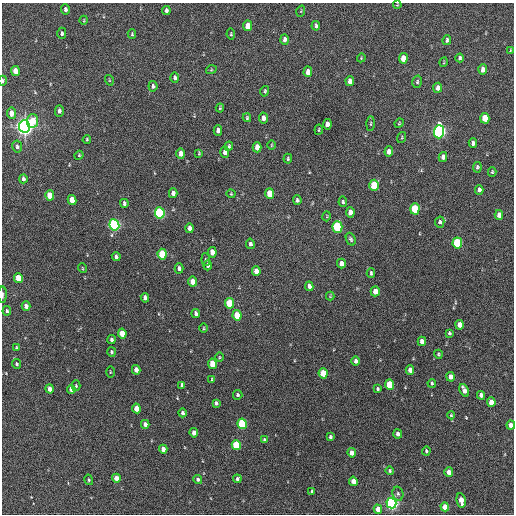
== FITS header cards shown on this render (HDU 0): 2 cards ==
NAXIS1  =                  512 / Axis length
NAXIS2  =                  512 / Axis length

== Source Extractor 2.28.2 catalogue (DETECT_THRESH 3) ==
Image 512 x 512 px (HDU 0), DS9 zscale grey, 1 PNG px = 1 image px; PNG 516 x 516 px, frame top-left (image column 1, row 512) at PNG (2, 3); each listed source drawn as its Kron ellipse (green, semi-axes under 4 px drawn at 4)
Background 531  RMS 15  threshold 45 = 3 sigma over >= 5 px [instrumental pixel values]
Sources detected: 162; all 162 listed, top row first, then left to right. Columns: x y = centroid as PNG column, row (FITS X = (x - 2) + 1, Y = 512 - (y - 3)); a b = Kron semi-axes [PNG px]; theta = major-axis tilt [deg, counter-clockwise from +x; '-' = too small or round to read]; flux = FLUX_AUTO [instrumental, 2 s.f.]
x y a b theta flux
397 5 4 3 - 850
65 9 5 4 - 3200
166 10 4 3 - 2700
301 11 6 3 72 910
84 20 4 3 - 800
248 26 5 4 - 12000
316 26 5 3 - 2200
62 33 5 4 - 1800
132 34 5 3 - 1300
231 34 5 4 - 980
285 39 5 4 - 3500
447 40 5 3 - 2200
510 50 3 2 - 780
361 58 4 3 - 870
403 58 5 4 - 14000
460 58 4 3 - 1700
444 62 5 3 - 860
211 70 5 3 - 980
483 70 5 4 - 5900
15 71 5 4 - 12000
308 72 5 4 - 9200
175 78 5 4 - 2400
109 80 5 3 - 880
3 81 5 3 - 2400
350 81 5 4 - 4700
417 82 6 4 76 1800
153 86 5 4 - 2100
438 88 5 4 - 5600
265 91 5 4 - 1300
220 108 4 3 - 1100
59 111 6 4 90 2700
11 113 6 4 -84 7200
247 118 4 3 - 1300
263 118 5 4 - 5600
485 118 5 4 - 23000
33 121 7 5 83 20000
399 123 5 4 - 1000
327 124 5 4 - 7000
370 124 7 3 89 1300
24 126 6 5 - 760000
218 130 5 4 - 4200
319 130 5 3 - 1000
439 132 7 5 88 290000
402 137 6 2 71 900
87 139 4 3 - 1200
473 143 5 4 - 3500
271 145 4 3 - 820
17 146 6 5 - 2400
229 146 4 4 - 1600
257 147 5 4 - 9100
225 152 6 4 -89 4700
389 152 5 4 - 6500
181 153 5 4 - 8000
199 153 4 3 - 1000
79 155 4 4 - 1100
443 157 5 4 - 4600
288 159 5 3 - 1400
477 167 5 4 - 2000
492 172 5 4 - 1100
23 179 4 3 - 2500
374 185 5 4 - 32000
479 190 5 4 - 3200
173 193 5 4 - 4600
231 194 4 4 - 1100
270 194 5 4 - 19000
50 196 5 4 - 21000
72 200 5 4 - 11000
297 200 5 3 - 1800
343 202 5 4 - 1600
124 203 4 3 - 2400
415 209 5 4 - 49000
350 212 5 4 - 5300
160 213 6 5 - 130000
499 215 5 4 - 6900
327 216 5 3 - 830
440 222 6 4 78 2100
114 225 6 5 - 220000
337 227 5 5 - 88000
190 228 5 4 - 4700
351 239 6 4 -68 1900
457 243 5 4 - 72000
250 244 5 4 - 2400
212 252 5 4 - 11000
162 254 5 4 - 36000
116 256 4 4 - 2500
206 260 6 4 -85 1500
341 264 5 4 - 5200
208 265 5 4 - 2400
82 268 5 3 - 860
179 268 5 4 - 2900
256 271 5 4 - 6700
371 273 5 3 - 1600
18 278 5 4 - 19000
192 282 5 4 - 9200
309 286 5 4 - 4000
375 291 5 4 - 9600
2 295 8 3 90 1900
330 296 4 4 - 880
145 298 5 4 - 4300
229 303 5 4 - 39000
26 306 5 4 - 5700
7 311 5 3 - 1700
196 313 4 3 - 3100
237 315 5 4 - 27000
460 325 5 4 - 9000
203 328 4 3 - 970
122 333 5 4 - 18000
449 333 4 3 - 1400
111 340 4 3 - 2600
422 341 5 4 - 8400
16 348 4 3 - 1100
111 352 5 4 - 1700
438 354 4 3 - 1400
219 357 4 3 - 830
356 361 5 4 - 3600
17 364 5 4 - 1400
212 364 5 4 - 19000
136 370 5 4 - 5800
410 370 5 4 - 6700
110 372 5 3 - 860
323 373 5 4 - 27000
451 377 4 4 - 6700
212 379 4 3 - 880
432 383 4 3 - 1300
182 385 4 3 - 2200
389 385 5 4 - 39000
76 386 5 4 - 1300
50 389 4 4 - 6700
71 389 4 4 - 7300
377 389 4 3 - 1600
464 390 7 4 -64 6800
238 395 5 5 - 2100
481 395 4 4 - 4800
491 402 5 4 - 11000
216 403 4 3 - 2200
136 408 5 4 - 11000
182 413 4 3 - 2600
451 415 4 4 - 1100
145 424 4 4 - 4300
242 424 5 4 - 80000
511 425 4 4 - 7800
194 433 4 4 - 6000
398 434 4 3 - 4000
330 437 3 3 - 1500
264 440 4 3 - 2300
236 445 5 4 - 59000
163 449 4 4 - 5100
426 451 4 3 - 1500
352 453 4 4 - 7400
390 471 4 4 - 1600
449 472 4 4 - 8400
116 478 4 4 - 10000
198 479 5 4 - 1900
237 479 4 4 - 2600
89 480 5 4 - 1300
353 481 4 4 - 12000
312 491 3 3 - 1200
398 494 7 5 -75 2200
461 500 7 4 -77 13000
391 503 5 5 - 330000
445 507 4 4 - 18000
378 509 4 4 - 9500
At the frame edge (FLAGS 8, measured only in part): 3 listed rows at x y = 3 81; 2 295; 511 425